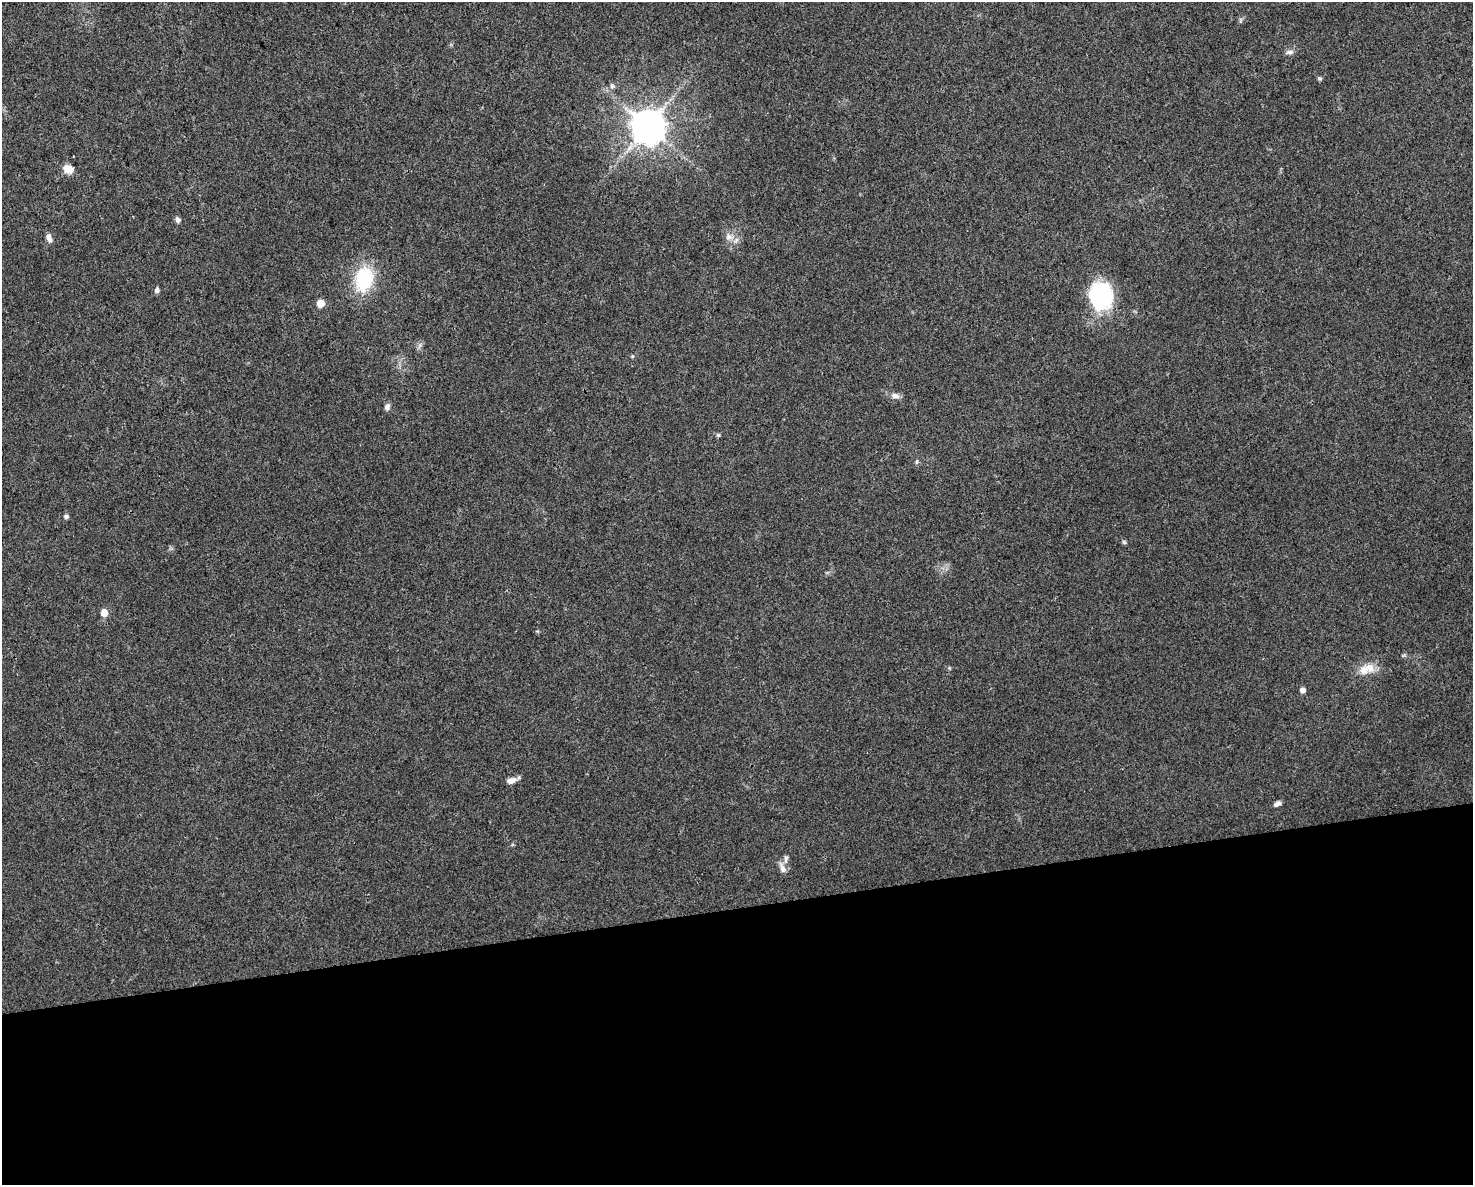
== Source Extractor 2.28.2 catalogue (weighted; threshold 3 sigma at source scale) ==
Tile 11 of 3 x 4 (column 2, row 4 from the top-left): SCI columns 1536-3006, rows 1-1183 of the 4497 x 4732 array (HDU 1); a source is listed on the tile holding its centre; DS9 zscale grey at full resolution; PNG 1475 x 1187 px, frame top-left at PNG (2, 2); no overlay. Shown black and unused: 23% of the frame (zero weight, under 3 of 4 exposures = <1% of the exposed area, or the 3 px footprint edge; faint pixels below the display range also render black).
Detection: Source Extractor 2.28.2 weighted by HDU 2 'WHT'; one run over the whole footprint, this tile lists its part. Background 0.0311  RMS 0.0039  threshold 0.0175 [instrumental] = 3 sigma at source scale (4.5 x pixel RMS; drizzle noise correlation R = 1.50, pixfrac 1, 0.0396/0.0396 arcsec/px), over >= 5 px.
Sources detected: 26; all 26 listed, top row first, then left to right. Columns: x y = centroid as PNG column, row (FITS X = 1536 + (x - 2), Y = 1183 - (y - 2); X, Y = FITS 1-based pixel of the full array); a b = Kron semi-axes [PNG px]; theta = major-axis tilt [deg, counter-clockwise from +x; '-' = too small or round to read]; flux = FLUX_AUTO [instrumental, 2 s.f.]
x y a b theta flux
1289 52 11 5 9 1.3
1319 78 6 5 - 0.64
612 86 7 6 - 0.93
648 126 10 9 - 900
68 169 11 9 -25 3.9
178 220 6 5 - 1.5
729 237 10 10 - 2.6
49 238 11 7 -67 1.9
364 279 23 16 77 25
157 290 6 5 - 1.4
1101 296 28 23 85 36
320 303 5 5 - 7
632 356 6 3 -72 0.4
895 396 12 7 -14 1.9
387 407 8 6 77 1.5
718 435 5 5 - 0.55
917 462 6 5 - 0.67
66 516 5 4 - 1.3
1124 542 6 5 - 0.62
104 613 5 5 - 5.7
1366 669 23 12 21 5.9
1303 690 5 4 - 2.6
511 780 12 6 16 2.7
1277 804 8 5 30 1.4
786 859 12 5 88 1.3
782 868 14 7 -65 2.2